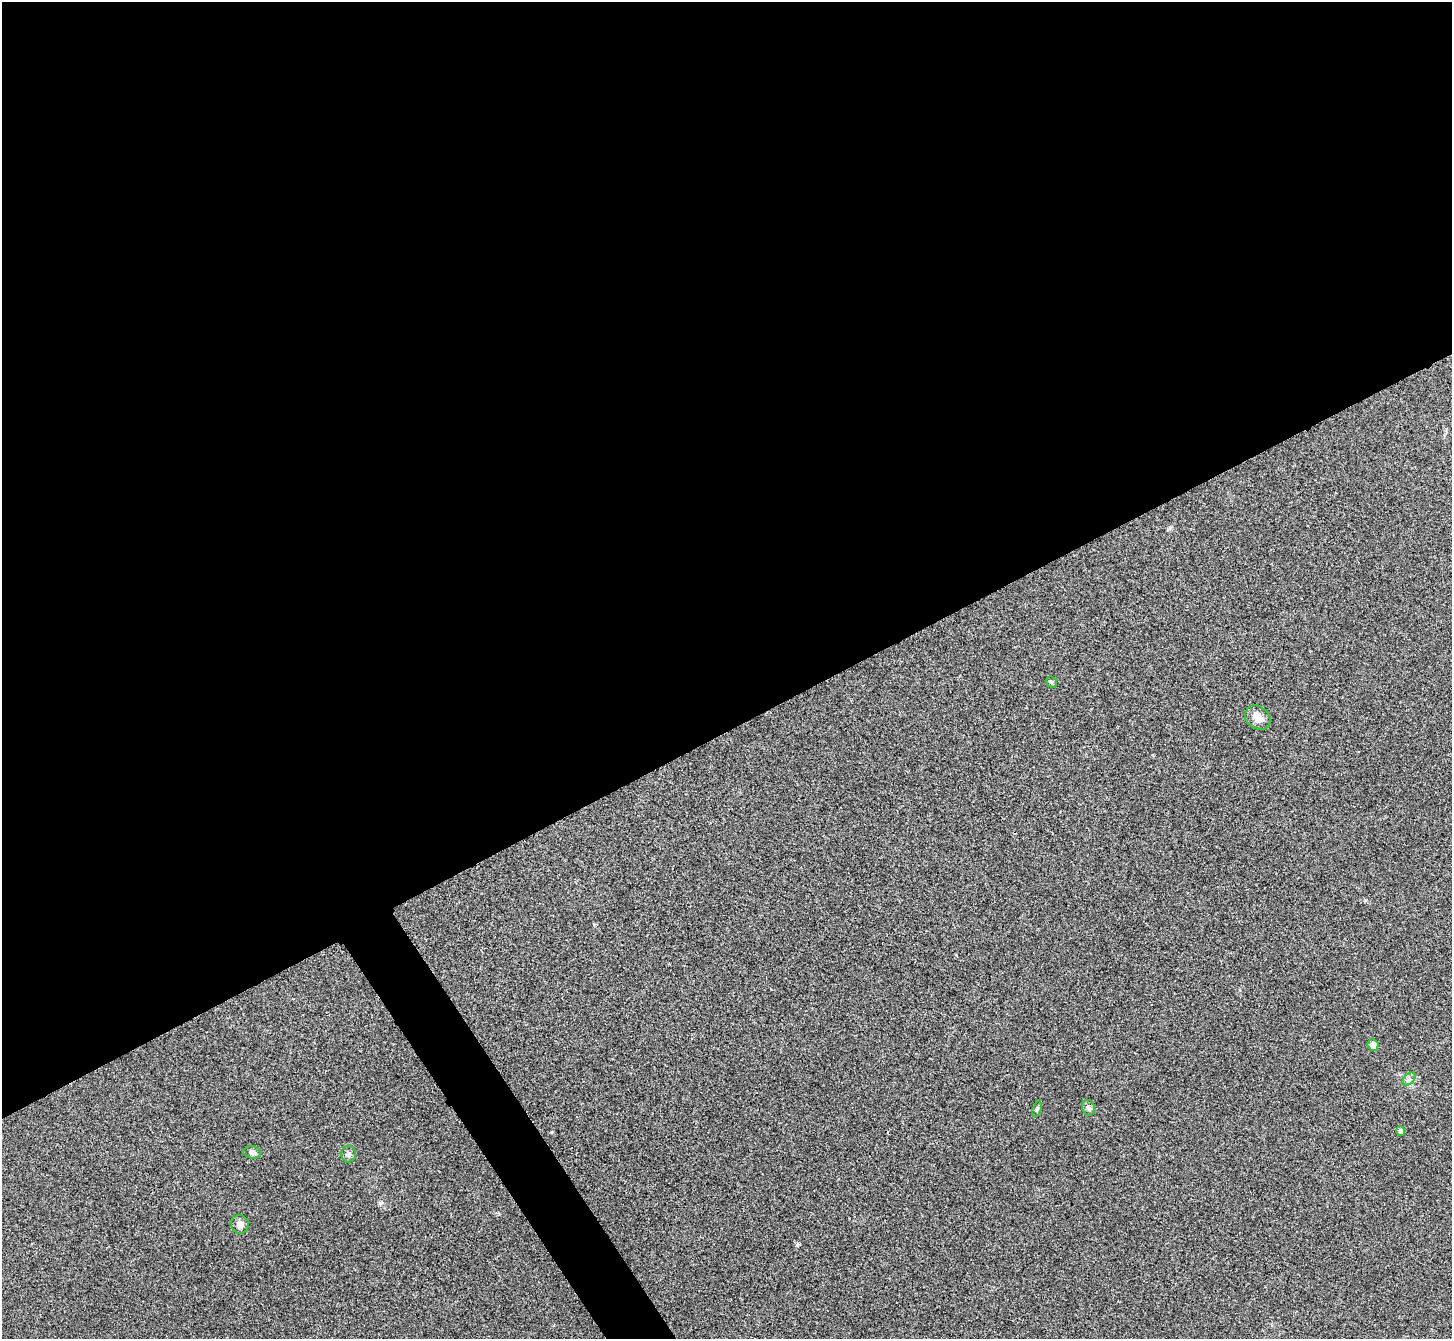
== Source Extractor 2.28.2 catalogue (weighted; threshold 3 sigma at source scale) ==
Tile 2 of 4 x 4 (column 2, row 1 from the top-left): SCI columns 1457-2906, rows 4172-5508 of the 5814 x 5806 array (HDU 1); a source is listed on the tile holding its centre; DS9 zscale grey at full resolution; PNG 1454 x 1341 px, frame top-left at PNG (2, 2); each listed source drawn as its Kron ellipse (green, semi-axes under 4 px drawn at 4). Shown black and unused: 56% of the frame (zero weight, under 3 of 4 exposures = <1% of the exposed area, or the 3 px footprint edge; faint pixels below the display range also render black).
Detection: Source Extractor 2.28.2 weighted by HDU 2 'WHT'; one run over the whole footprint, this tile lists its part. Background 0.0679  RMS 0.007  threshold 0.0314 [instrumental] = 3 sigma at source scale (4.5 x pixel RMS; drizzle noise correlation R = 1.50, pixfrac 1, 0.05/0.05 arcsec/px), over >= 5 px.
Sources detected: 10; all 10 listed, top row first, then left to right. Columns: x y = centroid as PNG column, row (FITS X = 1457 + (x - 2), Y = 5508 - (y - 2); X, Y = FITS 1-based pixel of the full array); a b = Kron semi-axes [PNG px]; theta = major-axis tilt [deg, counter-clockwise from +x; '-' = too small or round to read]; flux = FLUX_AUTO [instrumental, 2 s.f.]
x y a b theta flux
1051 682 6 5 - 1.1
1258 718 14 11 -40 7.3
1373 1045 6 5 - 4.7
1409 1079 8 4 45 1.8
1089 1108 8 6 -73 2.2
1037 1109 8 4 72 1.3
1401 1131 5 4 - 2.3
252 1152 9 6 -4 2.3
349 1154 8 7 - 2.1
240 1224 9 8 - 3.7
Unlisted compact peaks at least as high as the median listed source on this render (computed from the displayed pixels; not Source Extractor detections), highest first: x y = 797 1245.